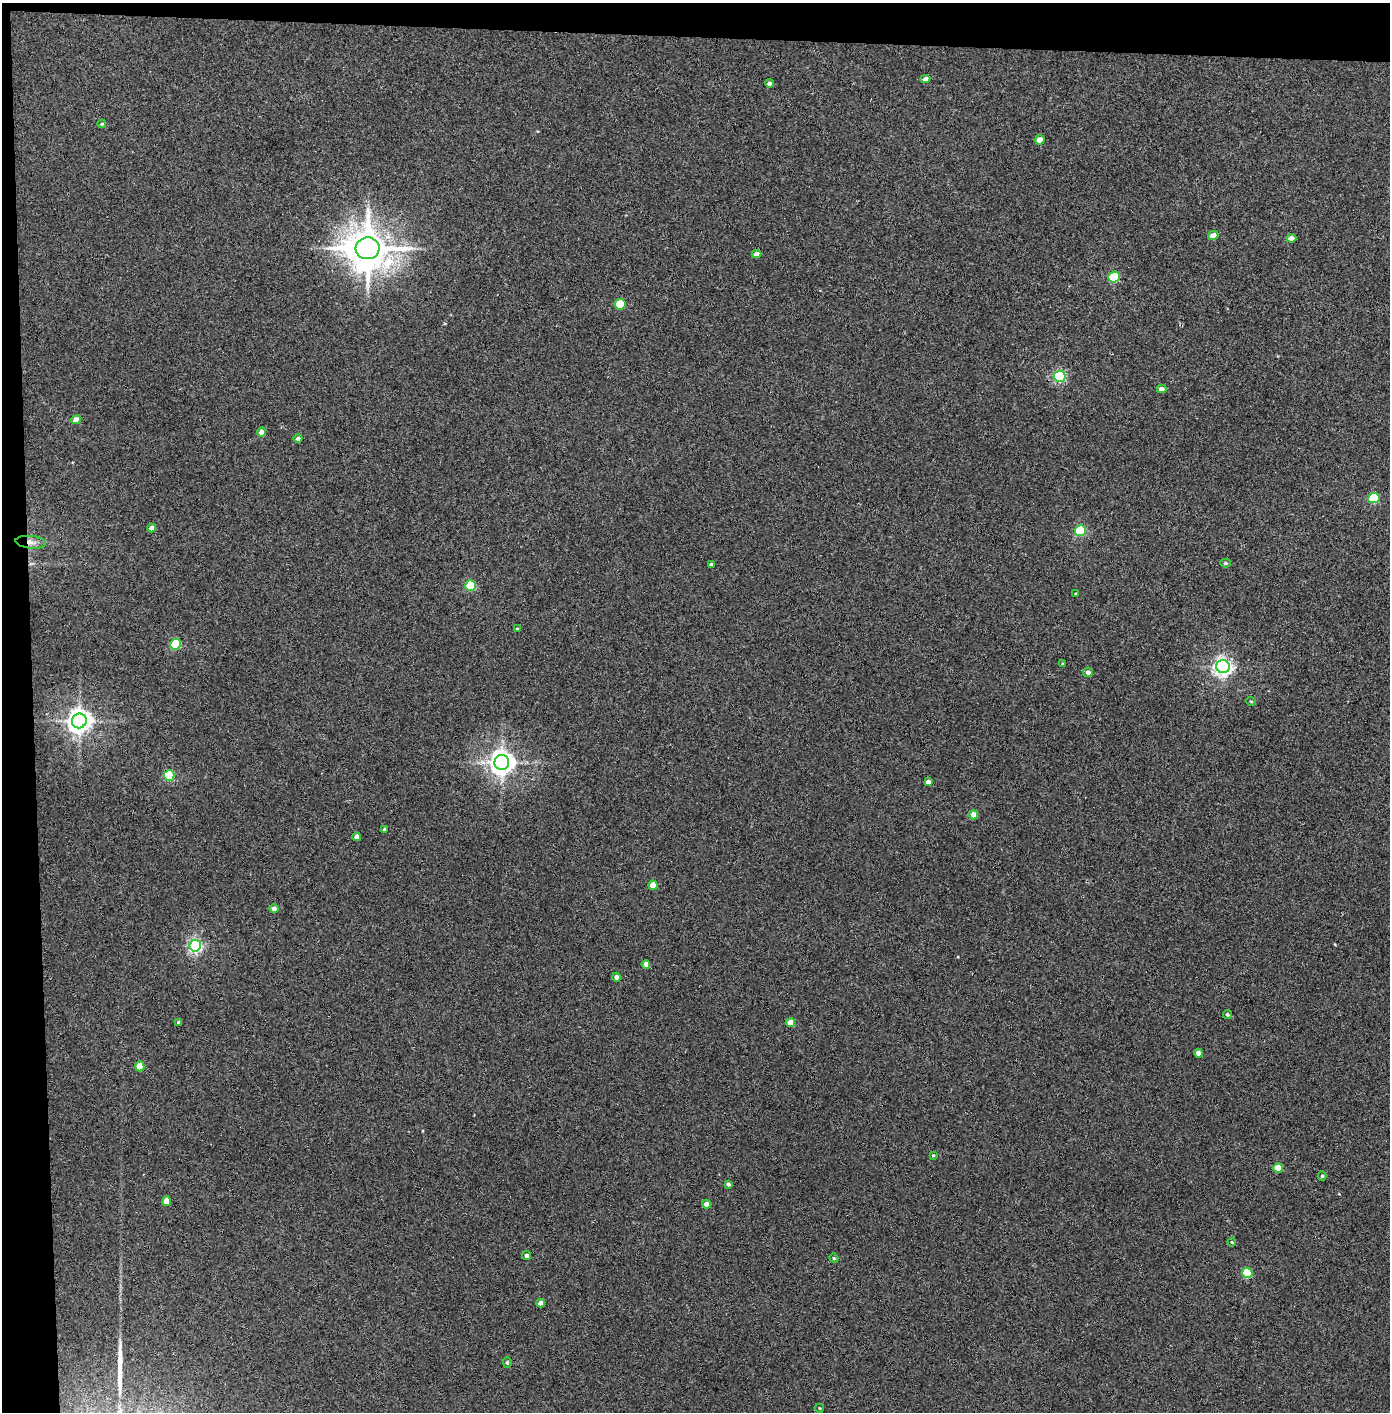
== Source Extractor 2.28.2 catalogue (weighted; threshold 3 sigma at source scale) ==
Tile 1 of 3 x 3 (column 1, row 1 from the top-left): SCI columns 80-1467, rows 2826-4235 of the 4321 x 4242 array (HDU 1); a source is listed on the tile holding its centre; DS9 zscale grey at full resolution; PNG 1392 x 1414 px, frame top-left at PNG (2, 3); each listed source drawn as its Kron ellipse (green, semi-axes under 4 px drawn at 4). Shown black and unused: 5% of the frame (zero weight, under 3 of 4 exposures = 6% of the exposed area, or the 3 px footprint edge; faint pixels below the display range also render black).
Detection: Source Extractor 2.28.2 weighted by HDU 2 'WHT'; one run over the whole footprint, this tile lists its part. Background 0.0767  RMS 0.0062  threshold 0.0277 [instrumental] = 3 sigma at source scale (4.5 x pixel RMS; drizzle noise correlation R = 1.50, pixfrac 1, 0.05/0.05 arcsec/px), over >= 5 px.
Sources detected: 60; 1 long thin detection or spike segment (spike, bleed or trail) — neither listed nor drawn; the other 59 listed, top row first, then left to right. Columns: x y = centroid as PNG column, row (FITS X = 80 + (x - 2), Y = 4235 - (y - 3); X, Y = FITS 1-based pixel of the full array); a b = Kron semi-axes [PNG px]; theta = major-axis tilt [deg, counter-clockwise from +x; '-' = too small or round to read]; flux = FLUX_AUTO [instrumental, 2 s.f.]
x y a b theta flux
925 79 5 4 - 2.7
769 83 4 4 - 1.8
102 124 4 3 - 0.72
1040 140 5 4 - 5.3
1213 235 5 4 - 4.3
1291 238 5 4 - 3.2
368 248 12 11 - 2100
756 254 5 4 - 3.2
1114 277 6 5 - 47
620 304 5 5 - 21
1060 376 6 5 - 84
1162 389 4 4 - 2.4
76 420 5 4 - 5
261 432 4 4 - 3.9
298 439 4 4 - 1.9
1374 498 5 5 - 39
152 528 4 4 - 3.4
1080 530 5 5 - 48
31 542 15 6 -5 4
1226 563 5 4 - 0.88
711 564 3 3 - 1.2
471 586 5 5 - 37
1076 594 3 3 - 0.71
517 629 4 3 - 0.76
175 644 5 5 - 38
1062 664 4 2 - 0.5
1223 667 7 6 - 250
1088 672 5 4 - 2
1251 701 5 3 - 0.5
79 721 7 7 - 530
502 763 7 7 - 550
169 775 5 5 - 43
928 782 4 4 - 2.6
974 815 5 4 - 5.7
385 829 4 3 - 1
357 837 4 4 - 3.2
653 885 4 4 - 7.4
274 909 4 4 - 2.9
195 946 6 5 - 130
646 964 4 4 - 3.2
616 977 4 4 - 2.2
1227 1015 4 3 - 1.1
178 1022 4 4 - 0.98
790 1023 4 4 - 9.7
1198 1053 4 4 - 4.1
140 1066 5 4 - 10
933 1155 4 3 - 0.72
1278 1168 5 4 - 11
1322 1176 5 4 - 0.97
728 1184 4 4 - 1.3
166 1201 5 4 - 6.4
707 1204 4 4 - 3.8
1232 1242 4 4 - 0.61
526 1256 4 4 - 2
834 1258 5 4 - 0.75
1247 1273 5 5 - 33
541 1303 4 4 - 4.7
507 1363 5 4 - 0.89
819 1408 4 3 - 0.43
Overlapping masked pixels (flux is a lower limit): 2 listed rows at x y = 368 248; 31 542